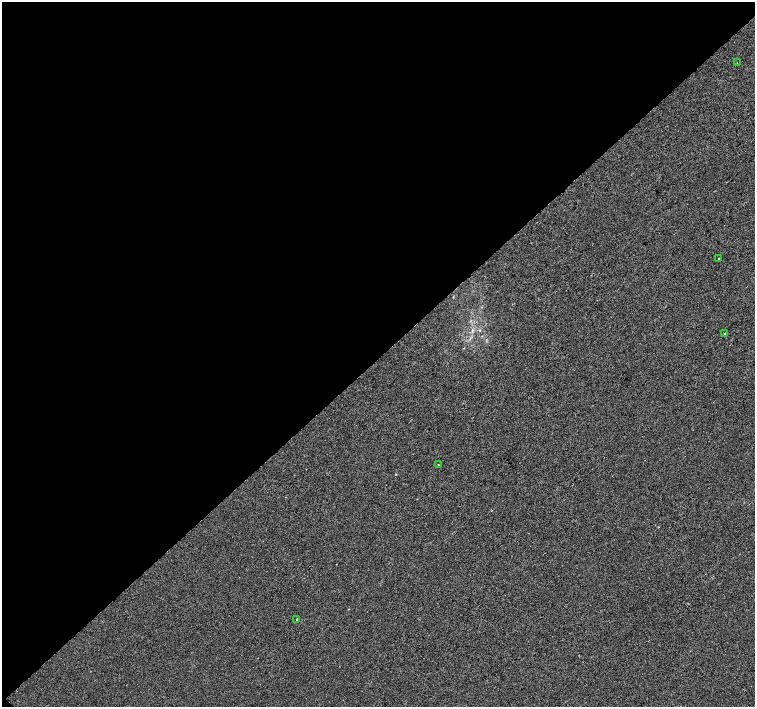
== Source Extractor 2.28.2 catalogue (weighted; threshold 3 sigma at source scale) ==
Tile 5 of 4 x 4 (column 1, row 2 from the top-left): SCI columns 4-1509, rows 3037-4446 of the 6027 x 6009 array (HDU 1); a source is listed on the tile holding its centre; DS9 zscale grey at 2 x 2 block average (1 PNG px = mean of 2 x 2 image px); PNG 757 x 709 px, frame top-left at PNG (2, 2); each listed source drawn as its Kron ellipse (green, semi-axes under 4 px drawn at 4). Shown black and unused: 51% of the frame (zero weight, under 2 of 3 exposures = <1% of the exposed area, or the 3 px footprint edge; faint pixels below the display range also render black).
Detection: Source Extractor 2.28.2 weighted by HDU 2 'WHT'; one run over the whole footprint, this tile lists its part. Background -5.07e-04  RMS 0.0041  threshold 0.0186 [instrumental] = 3 sigma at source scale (4.5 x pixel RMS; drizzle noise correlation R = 1.50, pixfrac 1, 0.0396/0.0396 arcsec/px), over >= 5 px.
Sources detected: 5; all 5 listed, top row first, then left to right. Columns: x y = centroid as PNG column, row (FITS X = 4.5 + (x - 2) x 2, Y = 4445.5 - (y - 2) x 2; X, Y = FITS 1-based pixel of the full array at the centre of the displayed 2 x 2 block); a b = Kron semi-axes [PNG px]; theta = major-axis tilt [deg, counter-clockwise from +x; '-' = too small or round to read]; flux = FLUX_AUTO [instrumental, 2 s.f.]
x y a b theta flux
737 63 2 2 - 0.32
719 259 2 2 - 4.3
725 333 2 2 - 1.2
438 464 2 2 - 0.66
297 619 2 2 - 1.8